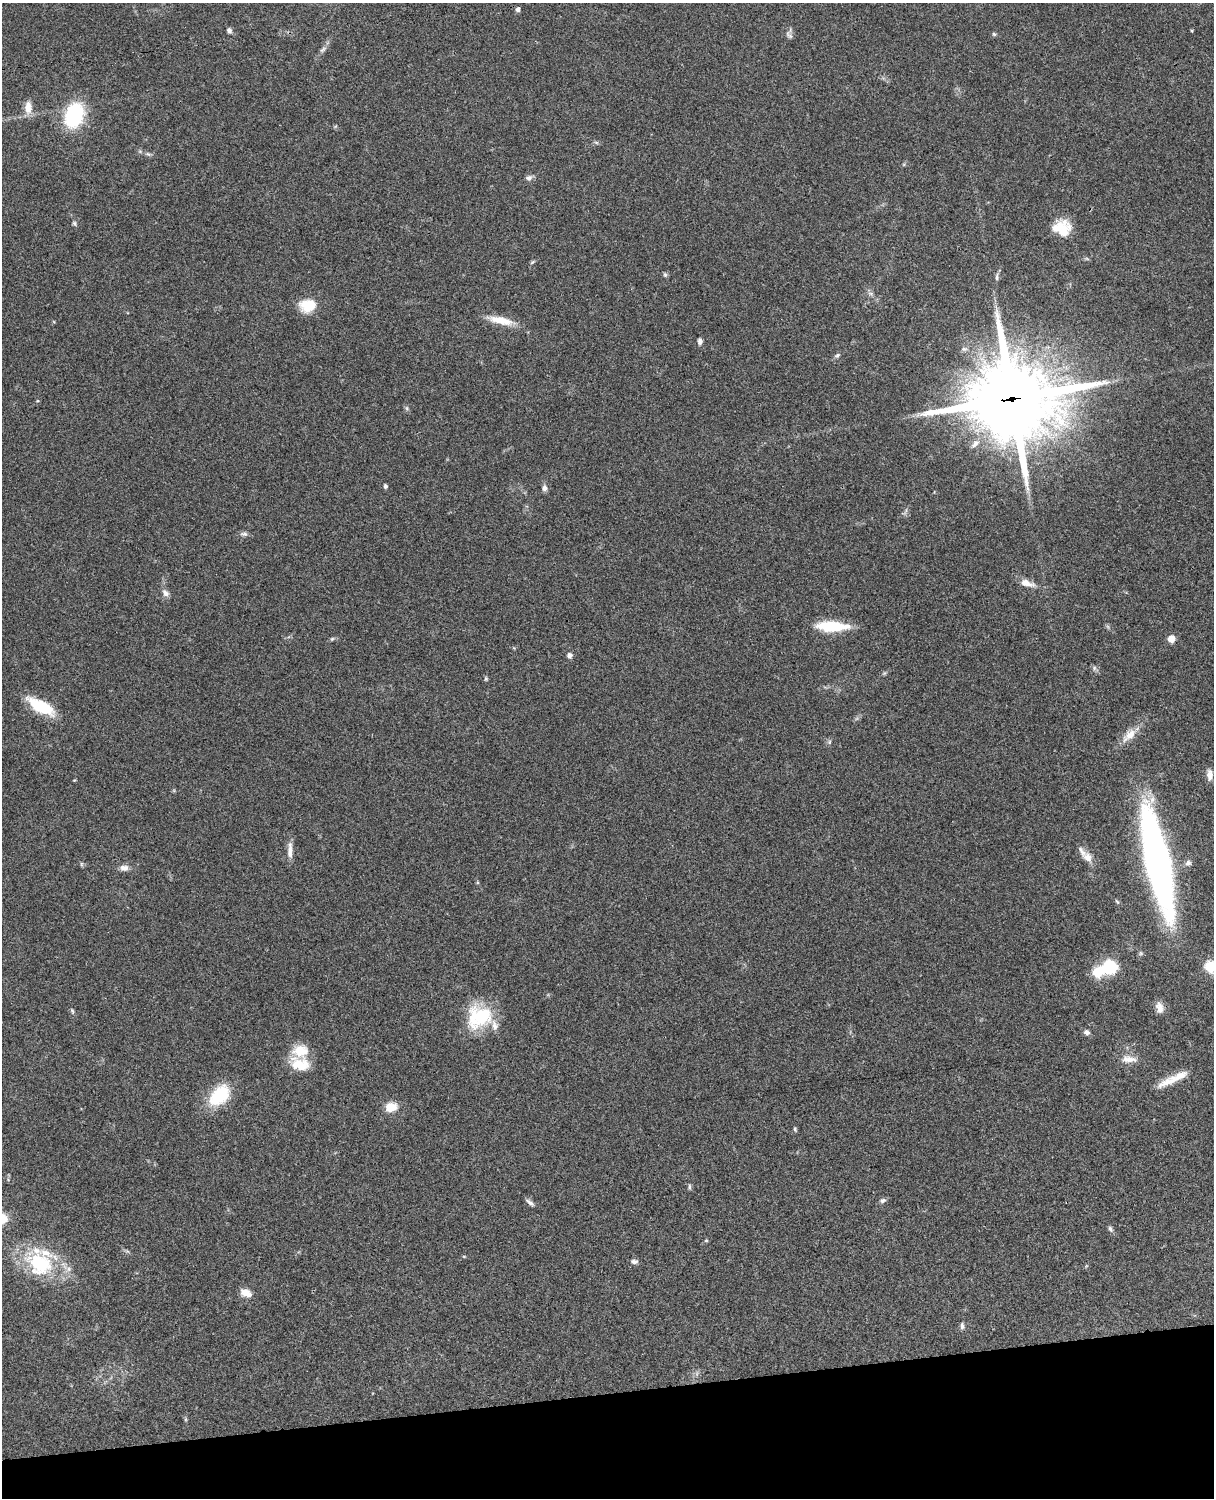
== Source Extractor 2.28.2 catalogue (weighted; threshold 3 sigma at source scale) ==
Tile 10 of 4 x 3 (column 2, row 3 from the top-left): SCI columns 1333-2544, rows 277-1772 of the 5088 x 4927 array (HDU 1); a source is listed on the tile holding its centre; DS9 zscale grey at full resolution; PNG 1216 x 1500 px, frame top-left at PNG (2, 3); no overlay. Shown black and unused: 7% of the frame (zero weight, under 3 of 4 exposures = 6% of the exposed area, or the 3 px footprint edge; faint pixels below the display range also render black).
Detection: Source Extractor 2.28.2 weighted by HDU 2 'WHT'; one run over the whole footprint, this tile lists its part. Background 0.0758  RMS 0.0059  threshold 0.0264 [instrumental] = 3 sigma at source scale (4.5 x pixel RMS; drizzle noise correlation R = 1.50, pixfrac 1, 0.05/0.05 arcsec/px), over >= 5 px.
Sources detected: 79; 9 inside a brighter listed object's ellipse — not listed separately; the other 70 listed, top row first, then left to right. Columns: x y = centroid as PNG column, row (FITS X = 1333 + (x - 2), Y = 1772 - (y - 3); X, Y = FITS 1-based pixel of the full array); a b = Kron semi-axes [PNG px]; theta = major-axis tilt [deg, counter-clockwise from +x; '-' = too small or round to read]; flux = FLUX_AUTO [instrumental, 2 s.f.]
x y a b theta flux
518 9 5 4 - 2
229 30 6 5 - 1.8
1192 30 4 3 - 0.53
994 34 6 5 - 0.85
789 35 12 6 -50 1.8
323 49 12 5 39 1.8
28 107 17 9 -88 5.7
74 115 20 14 71 54
596 142 6 4 -19 0.91
148 154 8 4 -44 1.1
529 178 9 7 20 2
74 223 6 5 - 1.1
1056 228 29 12 37 8.1
1087 259 6 4 -19 0.8
532 262 8 4 36 0.88
665 275 7 5 -74 1
997 277 10 5 -90 1.5
871 294 8 4 -19 1.2
308 305 18 13 6 15
500 320 34 9 -12 11
700 341 7 5 88 1.9
837 355 8 5 32 1.3
1012 399 30 27 1 6200
407 408 7 4 -89 0.97
975 444 14 7 47 3.7
385 486 5 4 - 1.5
544 488 9 7 87 2.1
244 534 10 7 -1 1.8
1026 583 17 8 -15 5.6
165 593 10 7 -48 2.7
832 626 34 10 -2 22
332 639 6 5 - 0.86
1171 639 5 5 - 10
569 655 7 7 - 1.9
486 679 6 5 - 0.81
41 706 33 12 -29 22
1129 735 23 12 42 8.1
829 742 7 4 88 0.96
1210 775 14 7 90 4
290 850 23 6 90 4.6
1088 857 14 10 -61 4.8
1158 861 90 19 -78 330
1188 863 7 7 - 2.1
81 864 6 4 90 0.8
124 868 12 8 -2 3.2
1117 902 7 4 -53 0.85
1109 967 13 12 - 28
1210 967 6 5 - 53
1097 972 6 5 - 37
1159 1007 15 9 -74 4.3
72 1011 7 4 -63 0.92
479 1017 32 27 21 32
1087 1032 7 6 - 2
1129 1059 22 9 -5 5.8
300 1064 23 15 -14 14
1169 1081 35 10 25 9.9
219 1095 27 17 47 27
391 1107 13 10 12 8.9
795 1129 6 5 - 0.84
690 1187 9 3 -85 0.95
883 1200 8 6 31 1.6
530 1202 13 4 -40 1.8
1110 1229 8 5 -67 1.4
706 1240 6 4 0 0.63
464 1256 5 3 - 0.54
634 1261 8 6 0 1.9
40 1263 38 33 -41 46
244 1292 11 10 - 4.9
962 1326 8 5 -85 1.6
185 1419 6 4 -72 0.77
Overlapping masked pixels (flux is a lower limit): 2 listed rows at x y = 1012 399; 1158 861
Isophote crosses this tile's border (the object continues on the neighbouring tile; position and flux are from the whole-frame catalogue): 1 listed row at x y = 1210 967